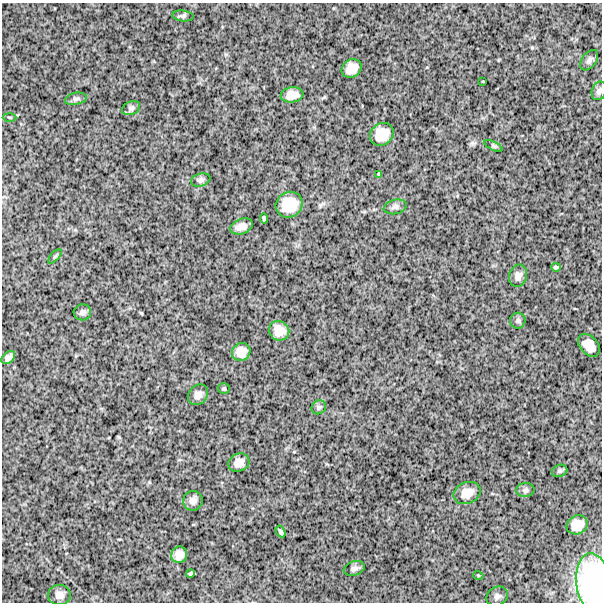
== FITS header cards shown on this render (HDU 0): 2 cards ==
NAXIS1  =                  600
NAXIS2  =                  600

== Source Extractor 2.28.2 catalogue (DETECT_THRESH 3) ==
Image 600 x 600 px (HDU 0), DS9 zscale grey, 1 PNG px = 1 image px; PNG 604 x 604 px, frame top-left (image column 1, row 600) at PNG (2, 3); each listed source drawn as its Kron ellipse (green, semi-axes under 4 px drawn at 4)
Background 1480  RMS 250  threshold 762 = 3 sigma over >= 5 px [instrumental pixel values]
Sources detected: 43; all 43 listed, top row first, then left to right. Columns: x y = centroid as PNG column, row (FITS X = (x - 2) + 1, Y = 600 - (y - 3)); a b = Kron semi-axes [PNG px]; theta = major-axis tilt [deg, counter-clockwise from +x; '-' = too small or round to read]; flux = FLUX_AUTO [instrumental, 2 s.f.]
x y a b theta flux
183 16 11 5 -6 37000
589 60 11 7 53 57000
352 68 10 8 34 190000
483 81 3 2 - 12000
599 91 9 7 68 52000
292 95 11 7 8 160000
76 99 11 6 11 55000
131 108 9 6 22 49000
9 117 7 3 -1 21000
382 134 12 10 36 300000
494 146 10 4 -27 27000
379 174 4 3 - 25000
201 180 10 6 18 48000
289 205 14 12 31 410000
395 207 11 7 12 60000
264 218 5 3 - 31000
241 226 12 7 19 120000
55 256 9 4 48 30000
556 267 5 3 - 27000
518 276 11 8 72 87000
82 312 8 8 - 55000
518 321 8 8 - 47000
279 331 10 9 - 190000
589 345 13 9 -48 250000
241 352 9 9 - 180000
8 358 8 5 42 72000
224 389 6 5 - 25000
198 395 11 9 48 100000
319 407 7 6 - 40000
239 463 11 9 24 140000
560 471 8 6 20 36000
525 490 9 7 2 44000
467 493 14 10 23 190000
193 501 10 9 - 96000
577 525 11 9 29 190000
280 531 6 4 -59 34000
179 555 8 7 - 130000
354 568 11 7 18 63000
190 574 4 3 - 25000
478 575 5 3 - 14000
593 583 30 17 -83 920000
59 595 11 10 - 120000
497 596 11 9 32 72000
At the frame edge (FLAGS 8, measured only in part): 2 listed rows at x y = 599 91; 593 583